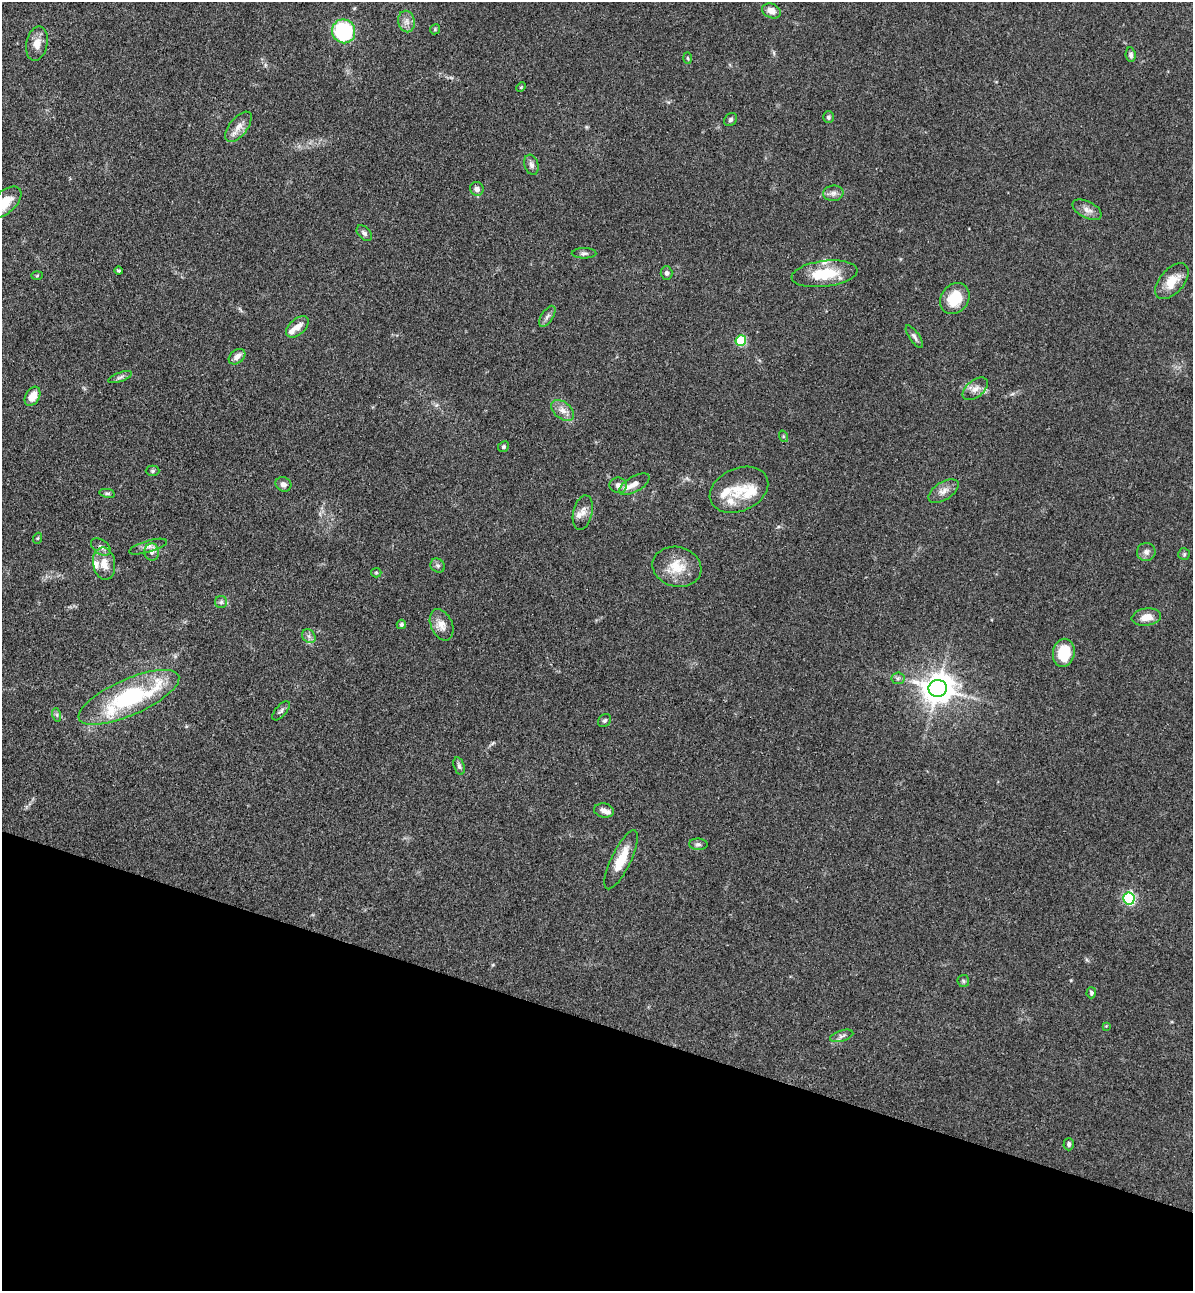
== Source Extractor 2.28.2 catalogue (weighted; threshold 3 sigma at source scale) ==
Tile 15 of 4 x 4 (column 3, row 4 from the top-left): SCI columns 2735-3925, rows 37-1325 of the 5346 x 5227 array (HDU 1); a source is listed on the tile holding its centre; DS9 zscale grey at full resolution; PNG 1195 x 1293 px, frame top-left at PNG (2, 2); each listed source drawn as its Kron ellipse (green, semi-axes under 4 px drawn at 4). Shown black and unused: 21% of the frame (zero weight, under 3 of 4 exposures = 6% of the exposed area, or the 3 px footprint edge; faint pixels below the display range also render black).
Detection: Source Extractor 2.28.2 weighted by HDU 2 'WHT'; one run over the whole footprint, this tile lists its part. Background 0.0962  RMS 0.0061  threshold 0.0274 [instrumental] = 3 sigma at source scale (4.5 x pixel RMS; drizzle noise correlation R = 1.50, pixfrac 1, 0.05/0.05 arcsec/px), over >= 5 px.
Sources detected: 85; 10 inside a brighter listed object's ellipse — not listed separately; the other 75 listed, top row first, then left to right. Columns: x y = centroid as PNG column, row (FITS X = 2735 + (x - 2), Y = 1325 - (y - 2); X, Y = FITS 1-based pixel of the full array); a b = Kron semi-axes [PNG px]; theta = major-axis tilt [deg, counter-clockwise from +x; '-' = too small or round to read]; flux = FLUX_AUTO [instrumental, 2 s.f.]
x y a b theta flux
771 11 10 7 -26 5.1
407 21 11 8 -78 3.4
435 29 5 5 - 0.74
344 31 12 11 - 54
37 44 17 10 78 6.3
1131 55 7 5 -83 1.7
688 58 5 3 - 0.66
521 87 5 3 - 0.51
828 117 6 5 - 1.3
731 119 7 5 45 1.2
238 127 18 9 51 5.3
531 165 10 7 -74 2.3
477 189 7 6 - 2.8
833 193 10 8 6 2.6
5 202 20 11 41 12
1087 210 16 8 -27 4
364 233 9 6 -46 1.7
584 253 12 5 0 1.7
118 271 4 3 - 0.85
666 273 7 6 - 1.6
825 274 33 13 7 22
37 276 6 4 2 0.68
1172 281 21 12 49 11
955 298 16 13 51 17
547 316 12 6 57 2
297 327 13 8 41 4.9
914 337 13 5 -56 1.9
741 341 5 5 - 40
237 357 9 6 39 3.5
120 377 12 4 20 1.6
975 389 14 8 38 4.2
32 396 10 7 60 7.5
563 410 13 8 -39 4.3
783 436 6 4 -72 0.76
503 447 6 5 - 1.2
153 471 7 5 1 1.1
283 484 8 7 - 2.3
634 484 17 7 30 4.2
618 485 8 8 - 2.7
739 490 30 21 24 15
943 491 17 9 33 4.6
107 493 8 4 -11 1.1
583 513 18 9 77 4.9
38 538 5 3 - 0.55
101 547 11 7 -36 2.5
148 547 19 5 16 3.2
152 552 8 7 - 2.7
1146 552 9 9 - 2.6
1184 554 6 6 - 0.99
104 564 16 11 -80 7.7
438 566 7 6 - 1.6
677 567 25 20 -13 15
376 573 5 4 - 0.75
221 602 6 6 - 1.3
1146 617 14 8 8 6.6
401 624 5 4 - 1
442 625 16 10 -66 5.8
309 636 7 6 - 2
1064 653 14 11 80 18
898 678 6 6 - 1.2
938 688 9 8 - 980
129 697 54 18 24 69
281 711 11 5 49 1.6
57 715 7 4 -72 1.1
605 721 7 5 45 1.2
459 766 9 5 -74 1.4
604 811 10 7 -10 3.1
698 844 9 5 -2 1.5
621 860 32 10 64 14
1129 898 6 5 - 81
963 981 6 5 - 1
1091 993 5 5 - 1
1106 1026 4 4 - 0.48
842 1036 12 5 17 2
1069 1144 6 5 - 1.3
Isophote crosses this tile's border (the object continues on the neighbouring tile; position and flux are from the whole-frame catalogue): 1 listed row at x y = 5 202